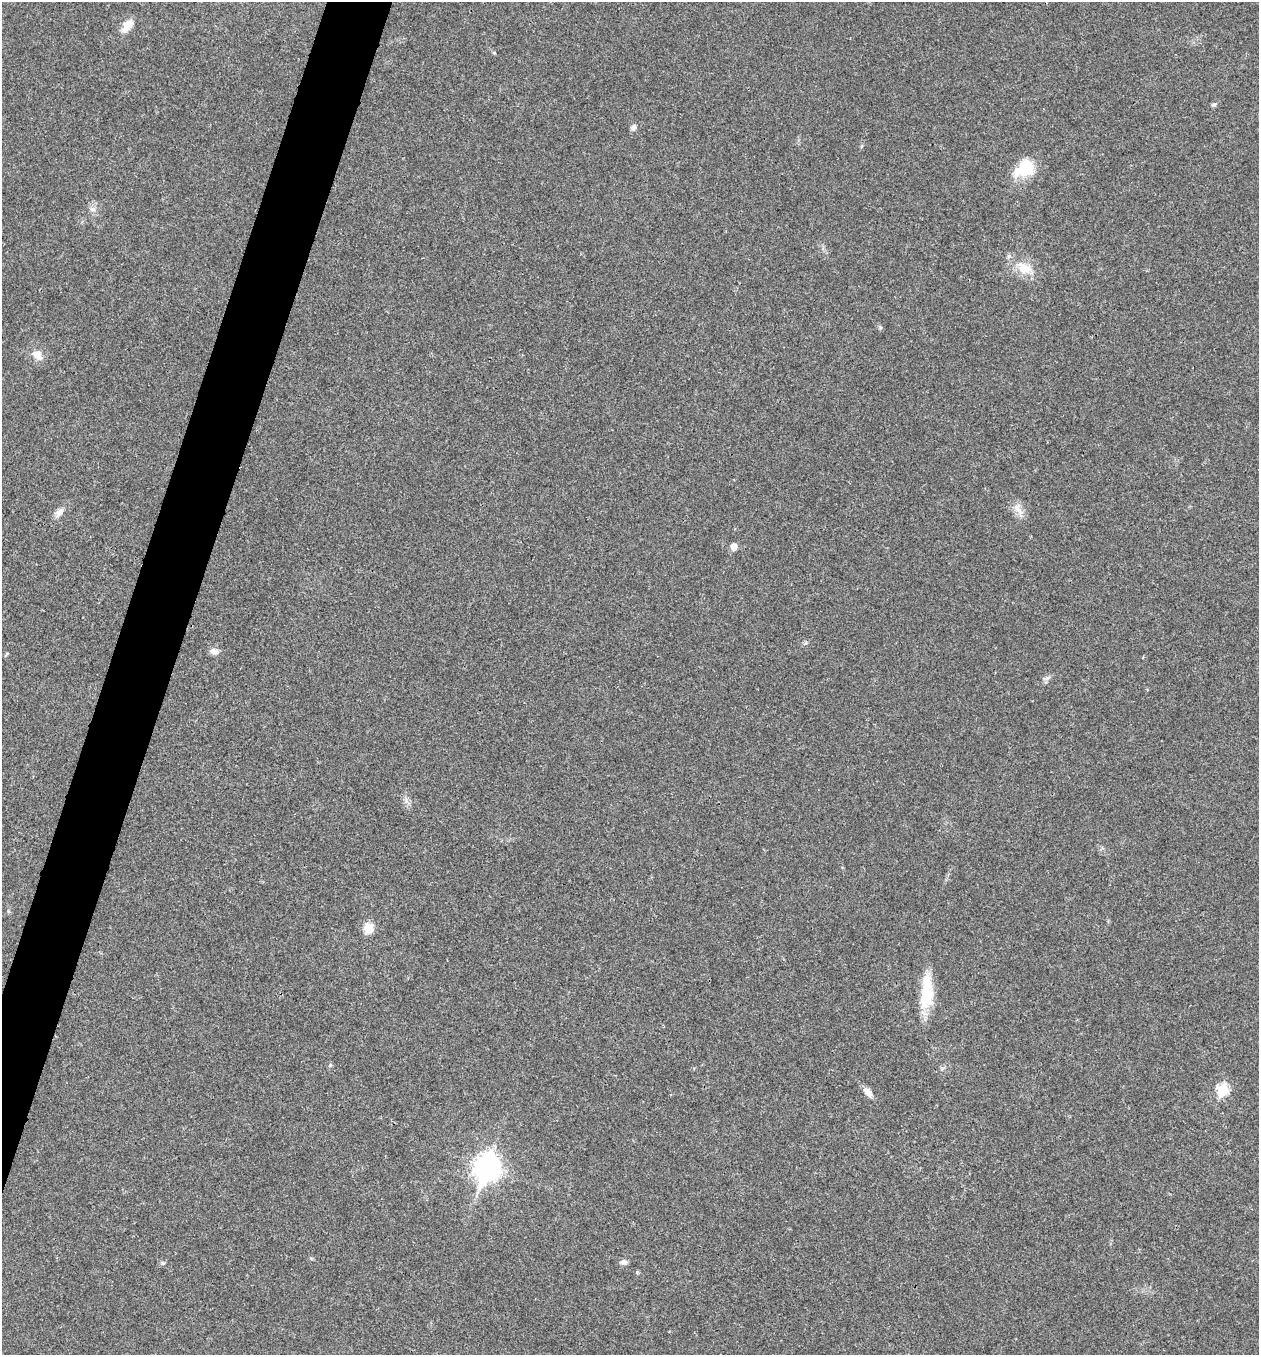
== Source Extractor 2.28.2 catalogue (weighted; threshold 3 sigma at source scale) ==
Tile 7 of 4 x 4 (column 3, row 2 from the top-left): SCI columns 2781-4037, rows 2707-4059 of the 5430 x 5416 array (HDU 1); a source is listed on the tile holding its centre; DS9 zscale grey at full resolution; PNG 1261 x 1357 px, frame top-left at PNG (2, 2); no overlay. Shown black and unused: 4% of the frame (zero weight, under 3 of 4 exposures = <1% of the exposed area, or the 3 px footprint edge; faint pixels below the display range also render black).
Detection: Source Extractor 2.28.2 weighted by HDU 2 'WHT'; one run over the whole footprint, this tile lists its part. Background 0.0216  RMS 0.0041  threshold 0.0183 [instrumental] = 3 sigma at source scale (4.5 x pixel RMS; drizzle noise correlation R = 1.50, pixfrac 1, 0.05/0.05 arcsec/px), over >= 5 px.
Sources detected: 22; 1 inside a brighter object's white glare — not listed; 1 inside a brighter listed object's ellipse — not listed separately; the other 20 listed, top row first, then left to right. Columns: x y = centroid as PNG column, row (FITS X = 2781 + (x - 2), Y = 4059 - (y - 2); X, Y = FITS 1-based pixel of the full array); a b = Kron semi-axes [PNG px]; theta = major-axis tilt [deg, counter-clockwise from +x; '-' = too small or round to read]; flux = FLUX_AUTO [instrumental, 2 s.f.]
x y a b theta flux
127 25 20 10 53 4
494 53 5 3 - 0.34
1214 104 7 5 26 0.8
634 127 8 7 - 1.4
1027 168 18 15 -73 13
1024 268 21 13 -26 7.7
37 355 14 10 -38 3.5
1018 508 17 9 -71 3.4
59 512 13 8 47 2.3
734 547 5 5 - 4.4
214 651 11 7 -10 2.2
1047 678 8 5 44 1.1
406 801 7 4 -71 1.1
368 928 14 12 -82 4
927 993 37 15 79 15
1223 1089 6 6 - 27
868 1092 13 8 -42 2.6
487 1168 11 9 70 340
624 1262 9 6 1 1.4
163 1263 5 5 - 0.66
Unlisted compact peaks at least as high as the median listed source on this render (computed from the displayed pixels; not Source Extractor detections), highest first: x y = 330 1065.